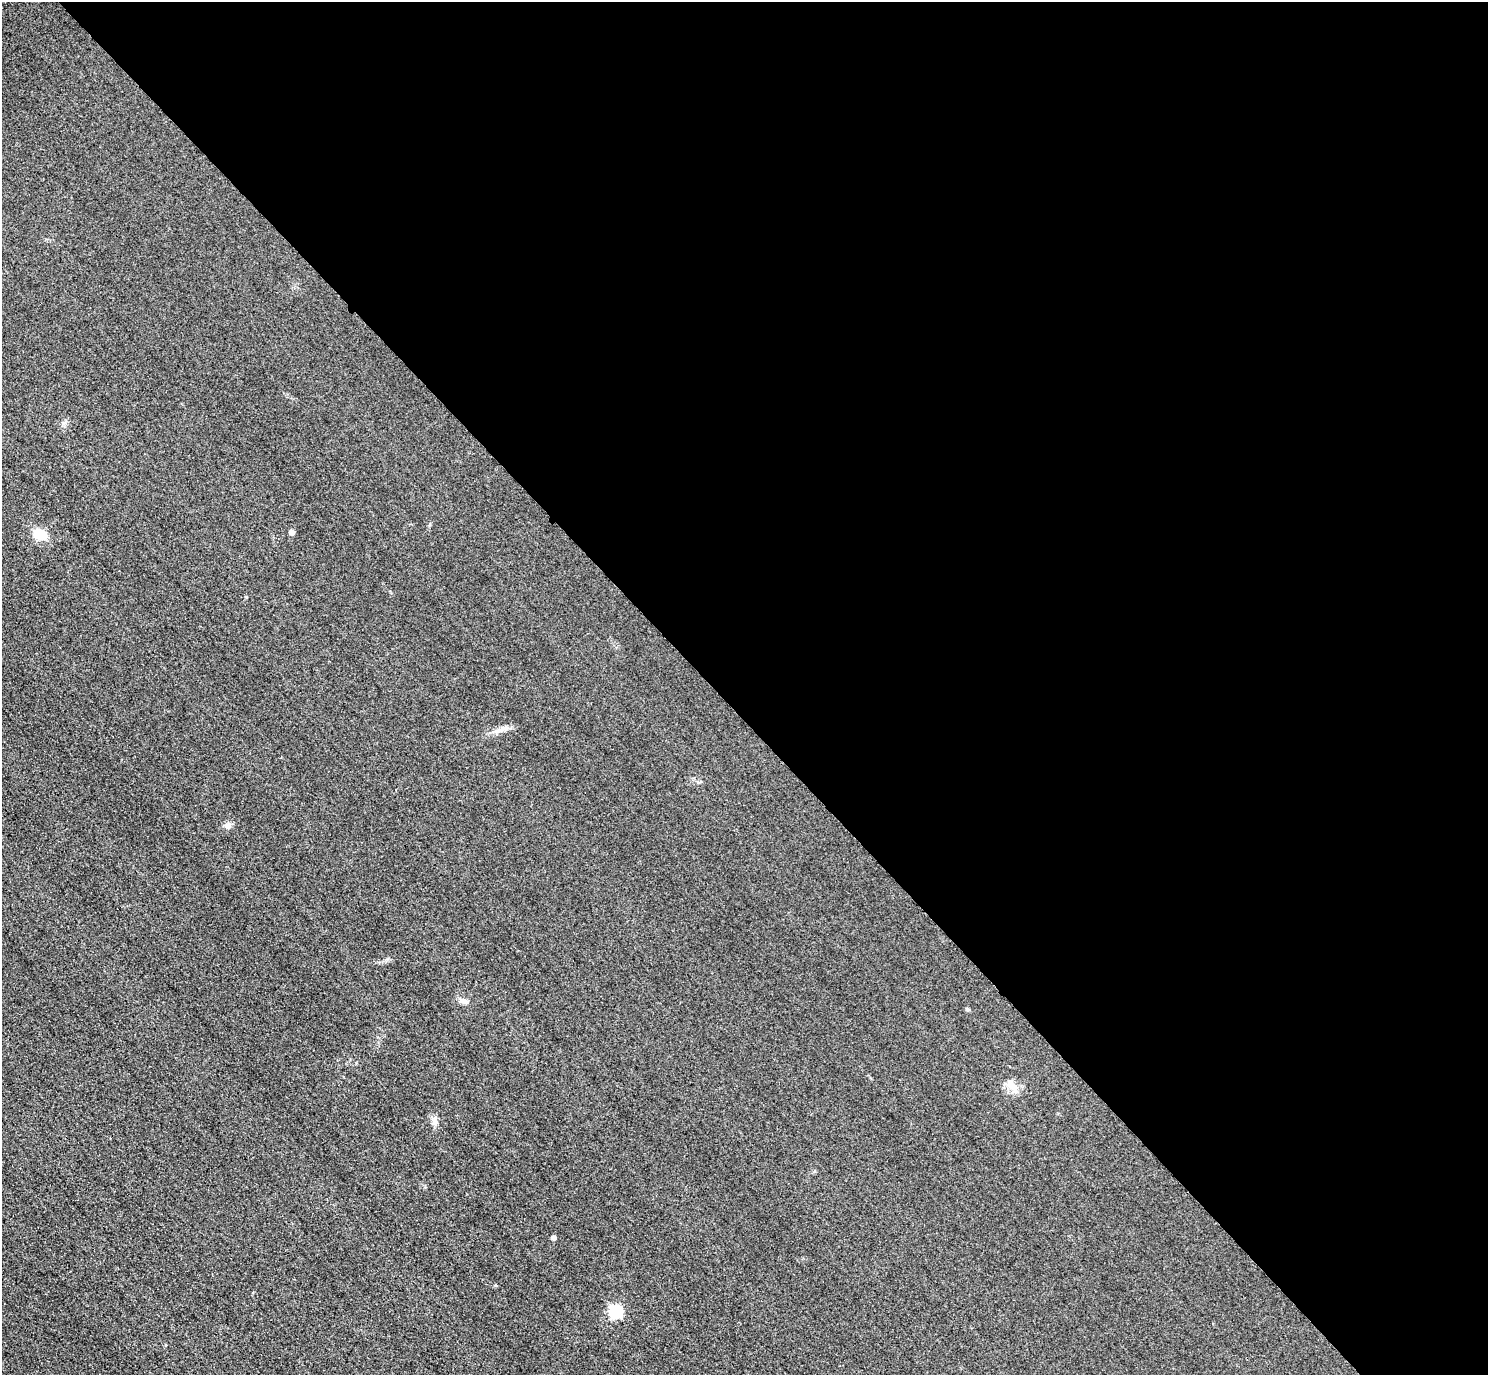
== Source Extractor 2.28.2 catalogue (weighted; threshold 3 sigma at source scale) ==
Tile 8 of 4 x 4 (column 4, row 2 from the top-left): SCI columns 4490-5975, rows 2931-4303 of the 6005 x 6003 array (HDU 1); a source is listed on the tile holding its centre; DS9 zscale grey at full resolution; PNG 1490 x 1377 px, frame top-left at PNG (2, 2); no overlay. Shown black and unused: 52% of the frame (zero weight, under 3 of 4 exposures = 3% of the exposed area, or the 3 px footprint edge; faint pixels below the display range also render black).
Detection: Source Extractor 2.28.2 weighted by HDU 2 'WHT'; one run over the whole footprint, this tile lists its part. Background 0.0521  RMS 0.016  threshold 0.0725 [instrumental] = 3 sigma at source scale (4.5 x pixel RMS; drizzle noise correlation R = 1.50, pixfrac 1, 0.05/0.05 arcsec/px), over >= 5 px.
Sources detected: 10; all 10 listed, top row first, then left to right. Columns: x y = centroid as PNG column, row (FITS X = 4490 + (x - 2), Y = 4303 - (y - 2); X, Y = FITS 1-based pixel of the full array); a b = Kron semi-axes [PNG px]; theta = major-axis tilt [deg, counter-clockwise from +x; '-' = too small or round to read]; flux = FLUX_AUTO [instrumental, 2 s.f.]
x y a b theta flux
291 532 5 4 - 6.7
40 534 14 9 -21 35
505 728 15 5 4 8.2
228 825 8 8 - 6.2
464 1001 11 7 -29 7
967 1009 6 4 -44 2.1
1013 1086 17 9 -25 15
435 1121 10 8 79 7.2
553 1238 4 4 - 6
615 1311 7 7 - 160
Unlisted compact peaks at least as high as the median listed source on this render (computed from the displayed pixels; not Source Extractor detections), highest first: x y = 387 959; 495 1285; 246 597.